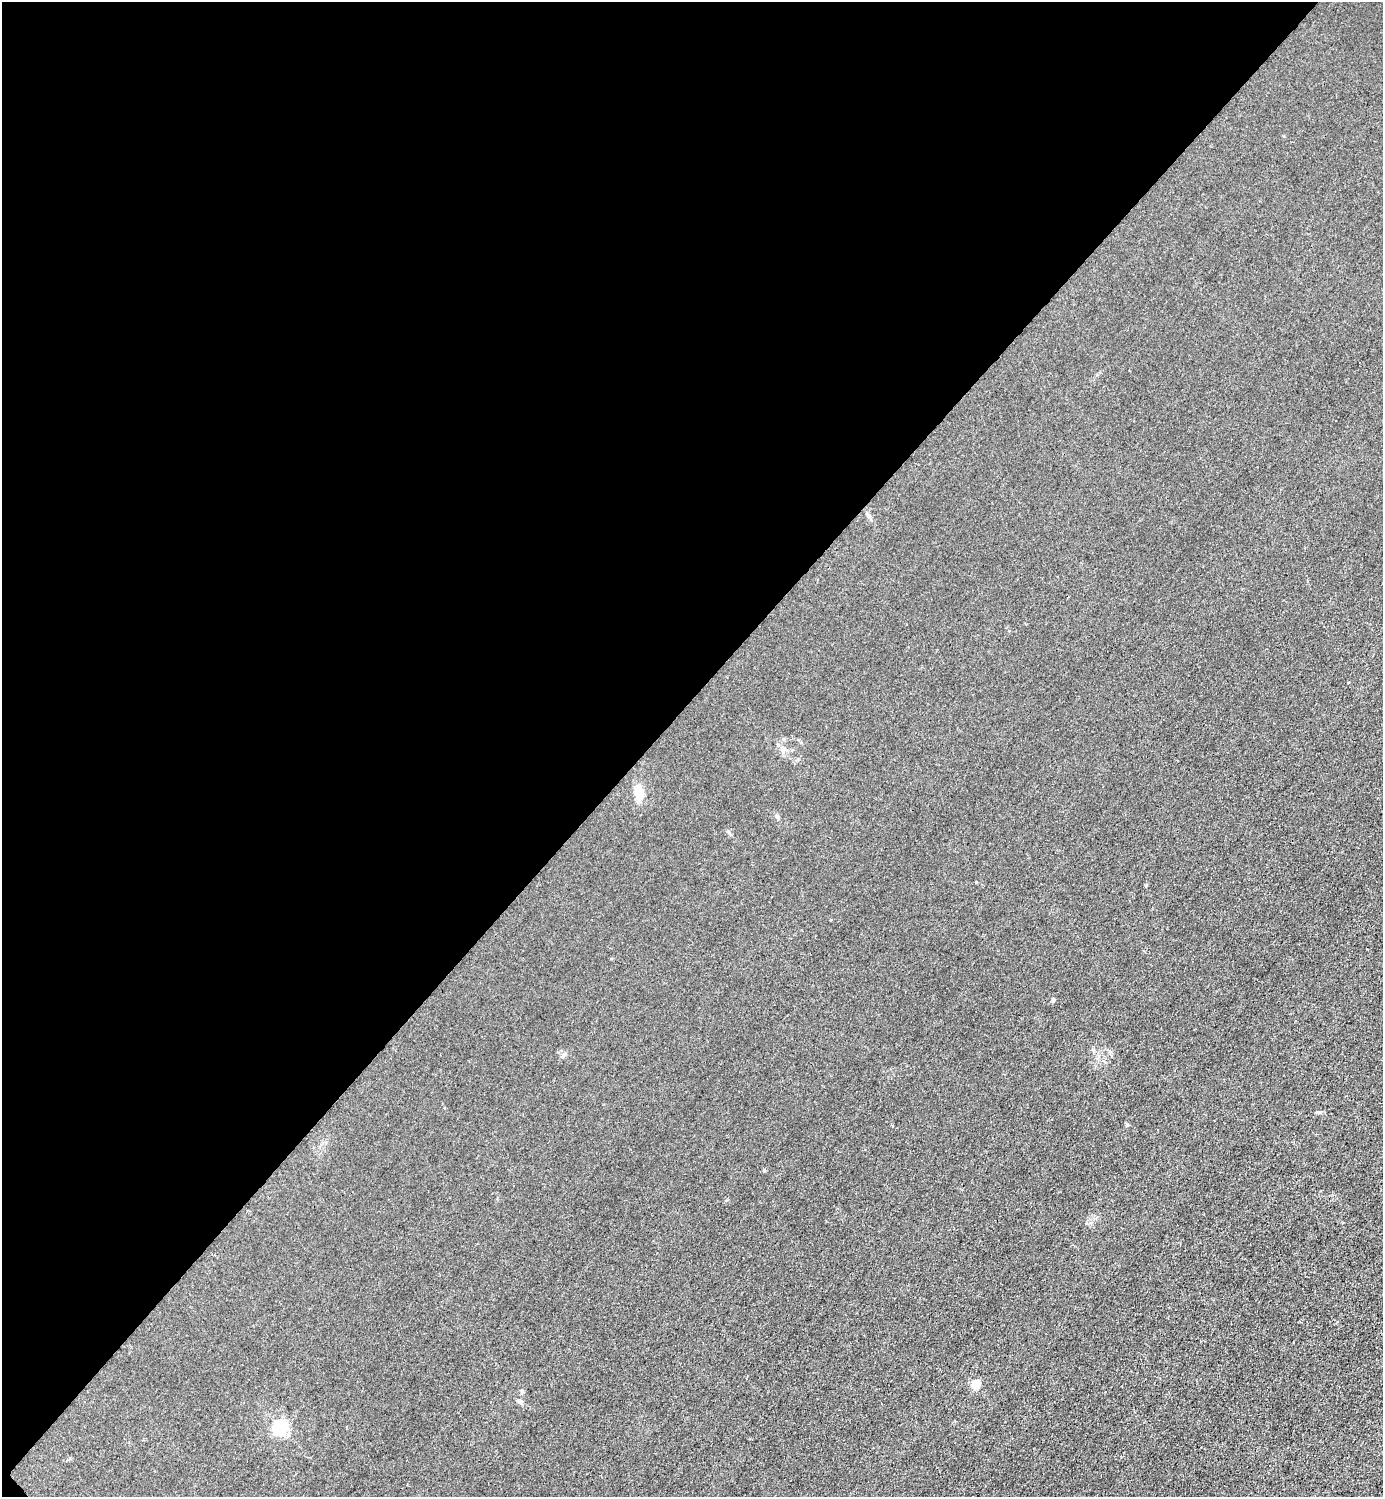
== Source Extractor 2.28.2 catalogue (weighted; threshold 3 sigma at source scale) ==
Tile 5 of 4 x 4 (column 1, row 2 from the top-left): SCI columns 301-1681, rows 2992-4486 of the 5983 x 5983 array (HDU 1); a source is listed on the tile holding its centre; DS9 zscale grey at full resolution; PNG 1385 x 1499 px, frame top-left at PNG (2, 2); no overlay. Shown black and unused: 47% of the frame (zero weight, under 3 of 4 exposures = <1% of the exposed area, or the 3 px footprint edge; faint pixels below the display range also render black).
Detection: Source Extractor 2.28.2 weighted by HDU 2 'WHT'; one run over the whole footprint, this tile lists its part. Background 0.0215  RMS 0.0062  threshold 0.0278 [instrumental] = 3 sigma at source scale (4.5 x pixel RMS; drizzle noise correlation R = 1.50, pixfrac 1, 0.05/0.05 arcsec/px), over >= 5 px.
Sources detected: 9; all 9 listed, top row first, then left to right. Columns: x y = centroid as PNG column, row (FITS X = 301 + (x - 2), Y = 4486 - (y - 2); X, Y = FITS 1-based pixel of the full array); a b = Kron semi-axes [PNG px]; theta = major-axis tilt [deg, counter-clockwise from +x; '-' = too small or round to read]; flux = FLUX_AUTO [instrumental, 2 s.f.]
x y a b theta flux
868 516 9 4 -64 1.4
778 745 5 5 - 0.98
783 750 12 5 80 2.2
639 792 19 9 -83 8.7
777 817 6 5 - 0.97
1053 1000 6 4 73 0.74
975 1384 5 5 - 26
519 1401 7 5 -43 1.2
280 1428 6 6 - 140